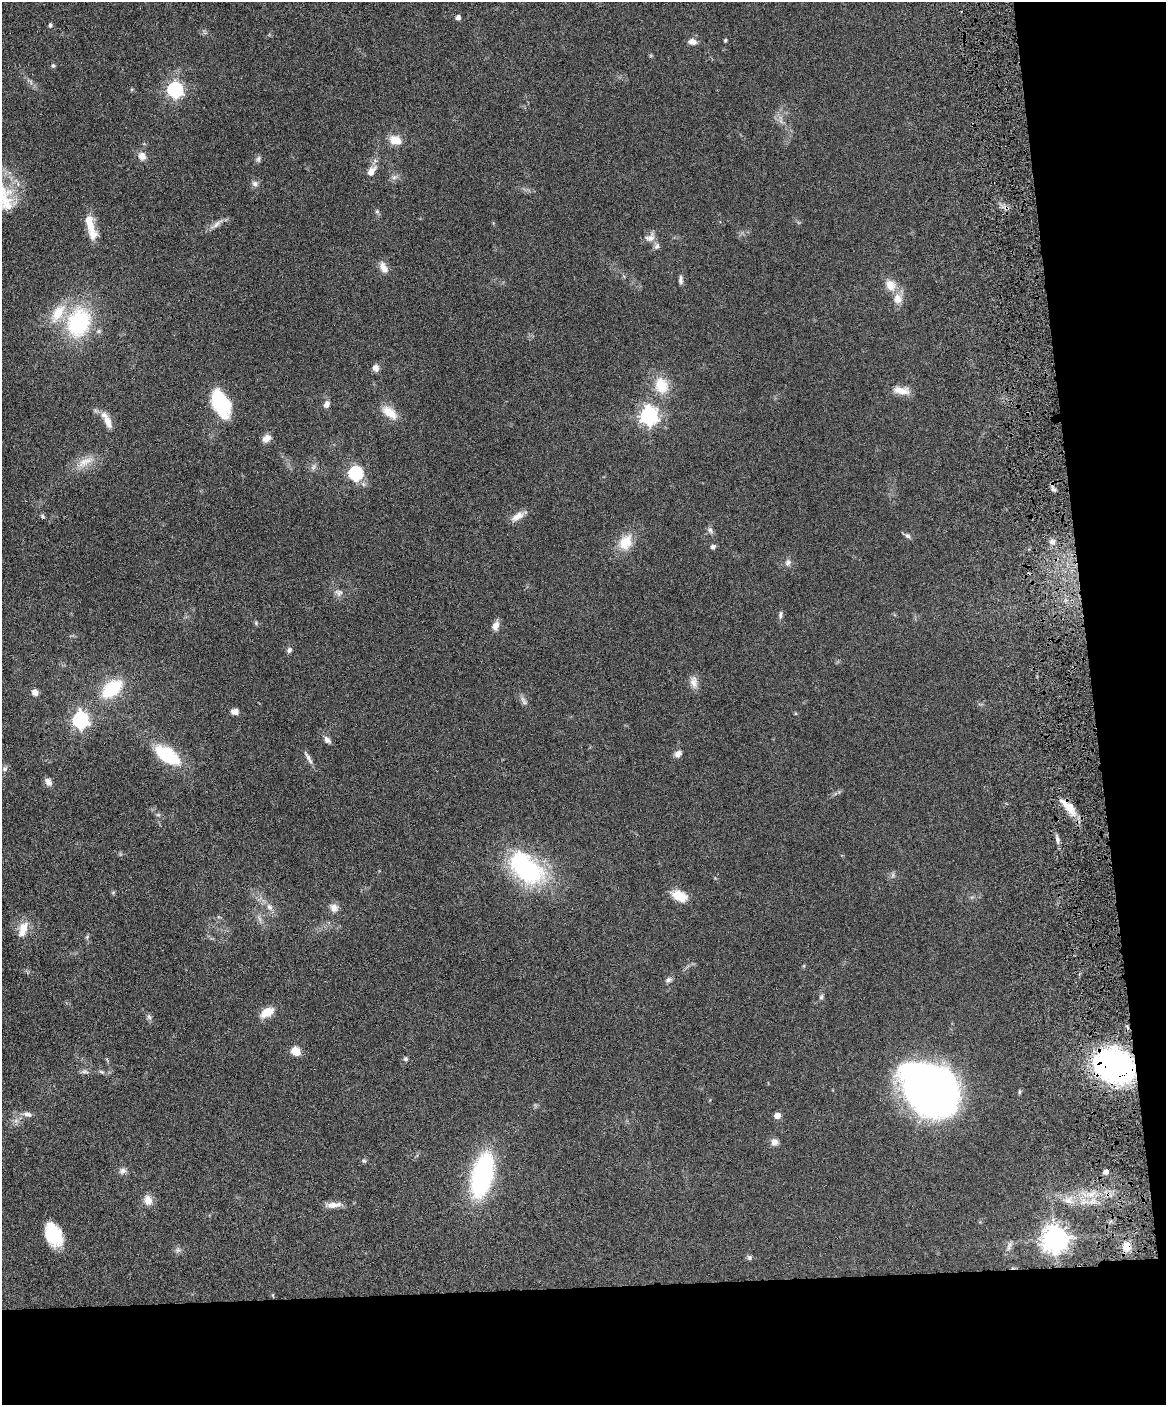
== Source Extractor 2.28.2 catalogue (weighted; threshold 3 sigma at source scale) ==
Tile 12 of 4 x 3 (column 4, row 3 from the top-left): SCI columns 3551-4714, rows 245-1647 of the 4773 x 4594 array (HDU 1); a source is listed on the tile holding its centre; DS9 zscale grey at full resolution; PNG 1168 x 1407 px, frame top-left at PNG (2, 2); no overlay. Shown black and unused: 15% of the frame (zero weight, under 4 of 8 exposures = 3% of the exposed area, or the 3 px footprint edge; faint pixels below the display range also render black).
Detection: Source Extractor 2.28.2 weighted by HDU 2 'WHT'; one run over the whole footprint, this tile lists its part. Background 0.0807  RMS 0.0046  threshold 0.0188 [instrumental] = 3 sigma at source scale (4.09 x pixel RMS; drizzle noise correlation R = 1.36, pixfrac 0.8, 0.05/0.05 arcsec/px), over >= 5 px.
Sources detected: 96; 1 inside a brighter object's white glare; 1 cosmic-ray / hot-pixel residue — not listed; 2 inside a brighter listed object's ellipse — not listed separately; the other 92 listed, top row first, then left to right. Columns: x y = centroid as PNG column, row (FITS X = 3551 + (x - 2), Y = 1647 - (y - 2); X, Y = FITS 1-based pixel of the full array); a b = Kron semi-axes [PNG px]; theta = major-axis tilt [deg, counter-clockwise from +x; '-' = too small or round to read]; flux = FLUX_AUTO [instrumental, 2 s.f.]
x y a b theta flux
458 18 5 4 - 1.8
50 25 6 4 87 0.72
725 40 5 4 - 0.47
692 42 10 7 -7 2.4
53 66 5 5 - 0.66
175 90 7 6 - 96
396 140 15 10 -21 5.6
142 156 11 9 -49 2.6
258 159 9 6 71 1
371 171 14 8 54 3.4
394 177 7 6 - 1.2
255 184 8 7 - 1.4
377 211 6 5 - 0.79
216 224 13 6 45 2
91 227 33 9 -74 8.6
650 238 15 8 2 2.6
657 246 7 7 - 1.3
384 267 15 8 -60 3.2
681 279 11 5 89 1.3
890 285 16 13 -56 5.2
79 322 30 23 75 40
375 368 9 8 - 2
661 385 22 18 -70 10
902 390 22 9 -9 4.5
221 402 25 14 -65 31
326 404 9 7 62 2
389 412 23 11 -37 6.4
649 415 7 7 - 160
107 420 21 7 -64 4.6
266 438 10 8 29 2.6
85 462 26 10 27 6.1
313 467 8 5 45 1.1
355 473 6 6 - 60
42 516 6 4 -50 0.65
517 516 18 8 31 3.6
710 530 10 6 -46 1.2
907 536 8 5 -37 1.1
626 542 22 16 57 8.3
1052 542 7 6 - 1.6
713 547 6 6 - 1.1
788 563 10 7 78 1.6
339 593 11 9 -18 2
780 615 9 5 80 1.1
496 626 11 8 72 2.6
289 650 7 6 - 1.1
694 682 17 9 -81 3.1
112 689 19 11 38 23
35 692 6 6 - 2.4
524 701 14 4 -62 1.5
235 711 9 7 -4 2.2
80 720 7 6 - 110
327 740 11 7 -44 1.7
678 754 9 7 42 1.9
167 755 27 13 -34 24
308 757 18 5 -62 1.9
5 769 7 5 22 0.99
48 782 10 7 -49 2.1
1068 806 26 10 -42 6.7
158 815 6 4 18 0.58
1057 839 9 5 -77 1.4
519 862 8 7 - 100
113 892 6 4 2 0.49
679 896 19 11 -26 6.6
269 907 10 8 -50 2.3
334 908 12 10 -48 2.5
259 919 10 3 -69 1
22 932 24 10 67 5.3
668 980 8 6 22 1.3
821 997 7 5 64 0.87
267 1012 16 9 30 6.1
149 1017 6 6 - 1
296 1051 9 8 - 5
406 1059 6 5 - 0.73
1114 1066 32 25 -24 120
85 1072 11 4 -5 1.1
929 1089 46 34 -42 310
27 1114 12 6 -15 1.7
777 1115 5 4 - 4.5
774 1142 10 9 - 1.9
364 1161 6 5 - 0.65
123 1171 10 8 -7 1.7
1106 1172 4 4 - 2.7
482 1175 44 19 77 63
148 1200 13 10 -76 3.4
1068 1201 14 6 -23 2.9
333 1205 18 7 6 3.5
53 1234 22 14 -64 19
1055 1239 8 8 - 490
1009 1245 14 4 75 1.2
1127 1246 9 9 - 4.5
178 1250 7 6 - 1.1
750 1258 6 6 - 0.87
Overlapping masked pixels (flux is a lower limit): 3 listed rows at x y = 1068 806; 1114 1066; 1127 1246